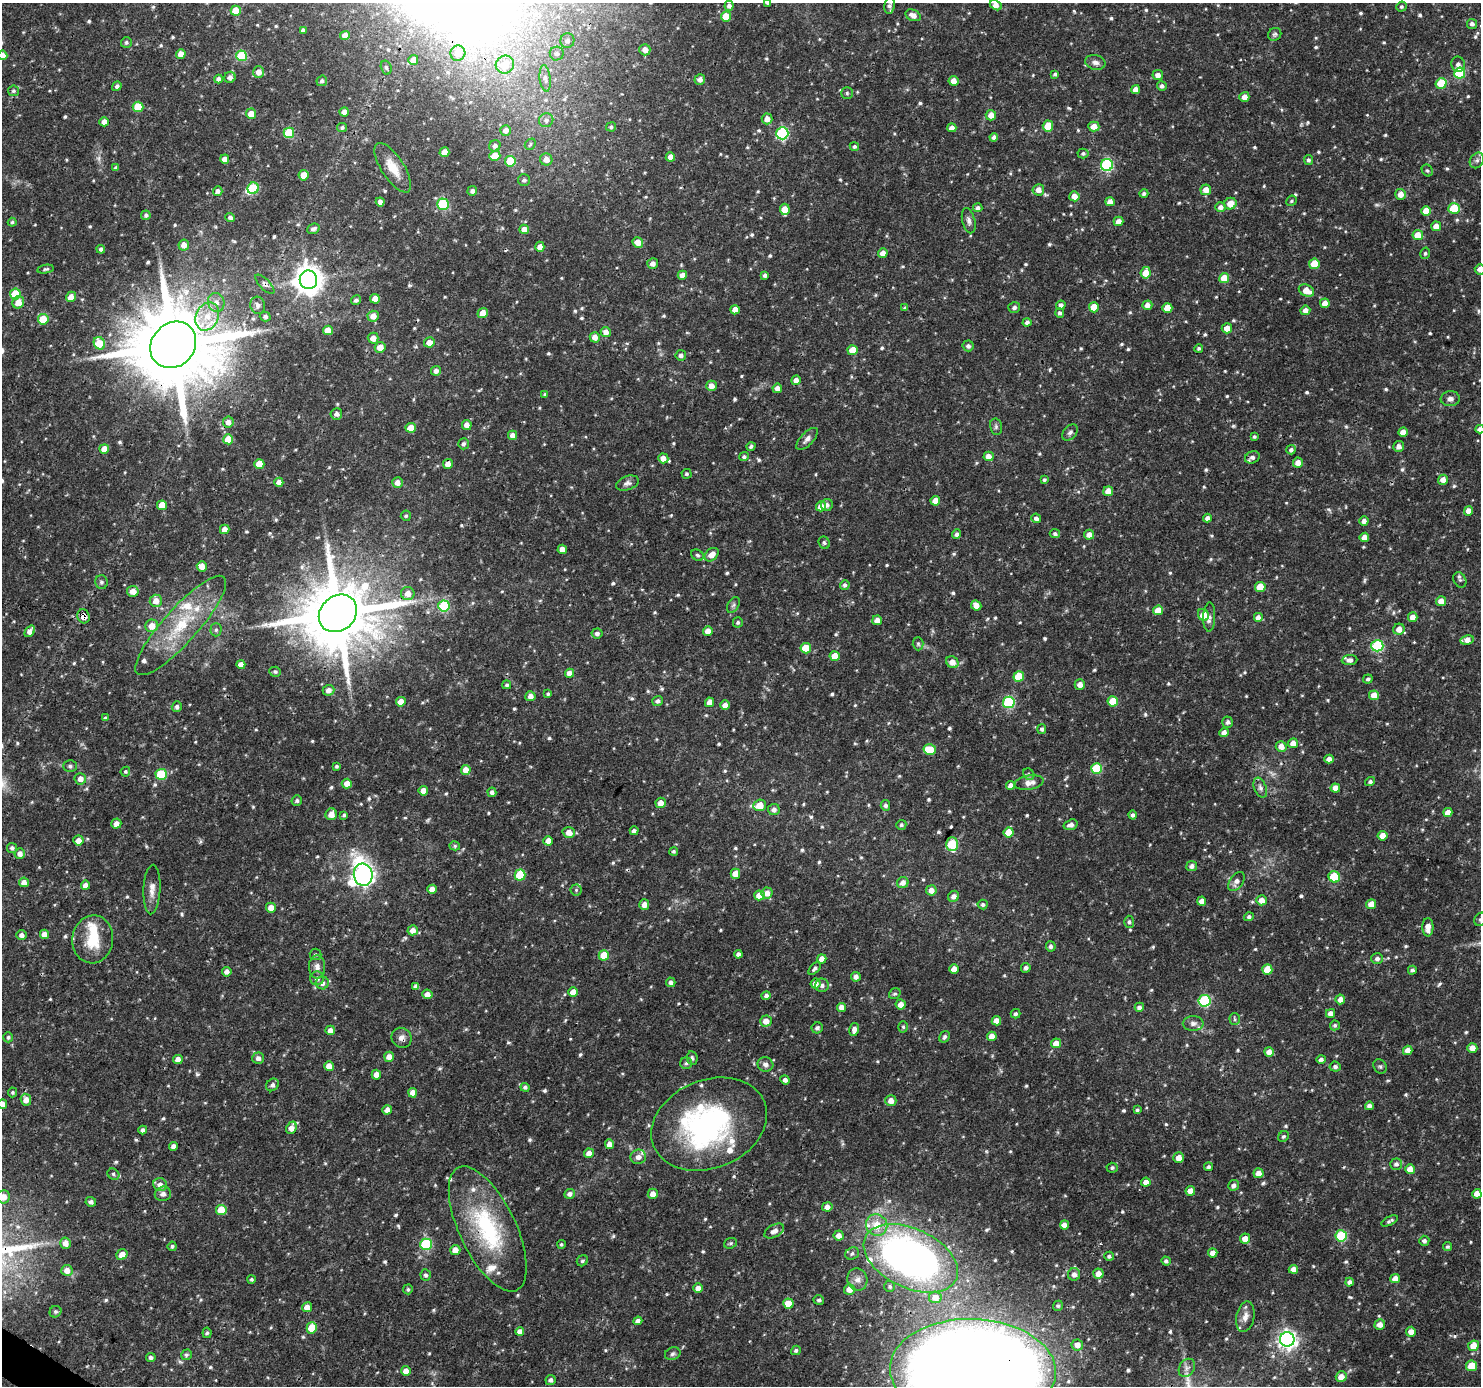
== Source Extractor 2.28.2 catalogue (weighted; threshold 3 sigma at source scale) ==
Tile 7 of 4 x 4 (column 3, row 2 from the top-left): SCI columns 2961-4439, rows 2958-4341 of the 5923 x 5981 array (HDU 1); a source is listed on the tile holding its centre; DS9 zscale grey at full resolution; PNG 1483 x 1388 px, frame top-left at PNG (2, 3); each listed source drawn as its Kron ellipse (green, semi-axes under 4 px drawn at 4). Shown black and unused: <1% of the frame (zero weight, under 3 of 4 exposures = <1% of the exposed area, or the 3 px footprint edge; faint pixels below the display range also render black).
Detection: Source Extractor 2.28.2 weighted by HDU 2 'WHT'; one run over the whole footprint, this tile lists its part. Background 0.0337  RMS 0.0023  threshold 0.0102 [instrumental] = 3 sigma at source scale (4.5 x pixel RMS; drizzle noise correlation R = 1.50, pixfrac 1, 0.0396/0.0396 arcsec/px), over >= 5 px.
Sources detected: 812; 3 too faint to see at this stretch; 2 inside a brighter object's white glare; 3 cosmic-ray / hot-pixel residue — neither listed nor drawn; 16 inside a brighter listed object's ellipse — not listed separately; of the other 788, all 500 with FLUX_AUTO >= 0.399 (the completeness limit of this list) listed and drawn (288 fainter detections not listed), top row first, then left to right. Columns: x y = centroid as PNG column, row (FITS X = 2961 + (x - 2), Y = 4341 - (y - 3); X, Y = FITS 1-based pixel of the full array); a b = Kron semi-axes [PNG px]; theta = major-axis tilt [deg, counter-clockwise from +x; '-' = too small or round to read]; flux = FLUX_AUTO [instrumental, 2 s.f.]
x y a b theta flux
767 3 4 3 - 0.48
890 5 8 5 81 0.83
996 5 6 4 -29 1.6
729 6 4 4 - 0.91
1401 7 5 5 - 0.42
236 11 5 5 - 4.2
913 15 8 5 -24 1.5
726 16 5 5 - 4.1
1472 24 5 5 - 0.78
303 30 4 4 - 0.54
1275 34 7 6 - 0.5
345 36 5 4 - 2
567 41 7 7 - 0.96
126 42 5 5 - 0.47
645 50 6 5 - 1.4
458 53 7 7 - 2.5
557 53 7 7 - 0.82
181 54 5 4 - 1.9
3 55 5 4 - 1.6
241 56 5 5 - 14
413 60 5 5 - 2
1095 62 10 7 -16 1.1
1458 64 8 7 - 0.82
505 65 9 8 - 3.6
386 67 7 5 -73 0.45
258 72 6 5 - 1.8
1460 73 5 5 - 14
1055 74 4 3 - 0.47
1158 75 5 5 - 1.2
230 77 6 5 - 1
545 78 13 5 -83 0.98
219 79 4 4 - 0.8
700 79 5 5 - 1.1
322 81 5 5 - 0.65
953 81 5 5 - 1.9
1441 83 5 5 - 7.7
117 86 5 4 - 0.6
1162 86 5 4 - 0.68
1136 90 4 4 - 1.7
13 91 5 5 - 0.42
847 93 5 5 - 0.42
1244 97 5 5 - 1.6
138 107 5 5 - 7.7
344 112 5 4 - 1.3
251 114 5 5 - 2.4
991 115 5 5 - 1.9
767 119 5 5 - 1.6
546 120 7 7 - 0.83
104 122 4 4 - 1.7
1048 126 5 5 - 5
1094 126 5 5 - 2
611 127 5 4 - 0.45
342 128 5 4 - 0.48
952 128 4 4 - 1.4
506 130 5 5 - 1.4
289 133 5 5 - 10
782 133 6 6 - 28
994 137 4 4 - 0.81
530 144 6 5 - 0.41
495 146 6 5 - 0.78
854 147 5 4 - 0.5
444 152 5 4 - 2.9
1083 153 5 5 - 0.51
495 156 5 5 - 4.4
670 157 5 4 - 1.7
225 159 4 4 - 1.7
546 159 6 6 - 1.9
1308 160 5 4 - 0.48
1477 160 8 6 57 0.65
510 161 5 5 - 7.5
1107 165 6 6 - 26
116 168 4 4 - 0.65
393 168 28 11 -57 4.2
1427 170 6 5 - 0.41
304 175 5 5 - 2.9
524 180 6 6 - 0.7
253 188 6 5 - 12
1038 190 6 5 - 1.5
1206 190 5 5 - 2
218 191 5 4 - 0.89
472 191 5 4 - 0.86
1144 194 4 4 - 0.53
1400 194 5 5 - 1.9
1074 196 5 5 - 2
1291 201 5 5 - 0.42
380 202 4 4 - 0.82
1110 202 5 4 - 1.6
443 204 6 5 - 15
1230 204 6 6 - 2.6
1220 207 5 5 - 0.96
978 208 4 4 - 0.68
785 209 6 5 - 3.4
1454 209 6 5 - 8.2
1426 211 5 5 - 3.5
146 215 5 4 - 0.59
230 217 5 4 - 0.78
969 221 13 6 -76 1
1118 221 5 4 - 1.7
12 222 4 4 - 0.41
1436 226 5 5 - 2
313 229 6 5 - 0.85
524 229 5 4 - 1.9
1418 235 5 5 - 3.9
638 242 5 5 - 2.2
184 245 5 5 - 1.8
540 247 5 4 - 1.8
101 249 4 4 - 0.6
883 253 5 4 - 1.8
1425 253 6 4 74 0.42
653 264 5 5 - 1.2
1314 264 5 5 - 5.4
46 269 8 4 10 0.41
1480 269 5 5 - 1.4
1146 273 6 5 - 3.8
682 275 5 4 - 1.8
765 275 4 4 - 0.75
1224 278 5 5 - 4.2
308 280 9 8 - 320
265 284 12 5 -46 0.79
1306 290 8 5 -26 3
15 294 5 5 - 8.5
71 297 5 5 - 2
375 299 5 5 - 2.9
356 300 5 4 - 0.62
18 302 6 5 - 2.3
216 302 9 8 - 1.6
1325 303 5 5 - 1.9
258 305 9 7 -73 1.1
1061 305 5 4 - 0.88
1147 305 5 4 - 1.4
1094 307 5 5 - 3.5
905 308 4 3 - 0.49
1014 308 6 5 - 0.72
1167 308 5 5 - 3.2
735 310 4 4 - 1.9
1305 310 5 5 - 1.4
483 313 5 4 - 2.7
1060 313 4 4 - 0.62
373 316 5 5 - 1.9
207 317 14 11 64 4
265 317 5 4 - 0.62
43 319 5 5 - 6
1027 322 4 4 - 0.62
1227 328 5 5 - 2.1
328 330 5 4 - 3.3
606 332 5 5 - 1.5
595 337 5 5 - 1.7
373 338 5 5 - 2
429 342 5 5 - 2
99 343 6 5 - 5.2
173 345 24 21 49 3500
968 346 5 5 - 0.79
380 347 5 5 - 2.6
1199 348 4 4 - 0.42
853 350 5 5 - 5
681 355 5 5 - 0.78
436 371 5 5 - 0.99
796 380 5 4 - 1.4
711 386 5 5 - 1.8
777 388 5 4 - 1.3
545 394 4 3 - 0.48
1450 399 9 7 7 1
336 414 6 5 - 1
228 422 5 5 - 1.3
467 425 5 5 - 1.5
996 427 8 6 -77 0.58
411 428 5 5 - 3.8
1480 429 4 4 - 0.9
1070 432 9 6 47 0.72
1403 432 5 4 - 1.9
513 435 4 4 - 1.8
1254 437 4 3 - 0.41
228 439 5 5 - 4.2
807 439 14 6 46 1.2
463 444 5 5 - 0.68
751 446 4 4 - 0.52
1399 446 5 5 - 1.1
104 449 5 5 - 2.4
1291 450 5 4 - 0.61
988 456 5 5 - 1.7
744 457 5 4 - 0.49
1252 457 7 6 - 0.94
663 458 5 5 - 1.8
1298 463 5 5 - 1.8
259 464 5 5 - 3.5
448 464 5 5 - 1.9
686 474 5 5 - 0.41
1044 480 4 3 - 0.41
1443 480 5 5 - 1.7
279 482 4 4 - 1.5
397 483 5 5 - 1.4
627 483 12 7 18 0.98
1108 491 5 5 - 2.4
935 501 5 4 - 2.6
162 505 5 5 - 3.3
827 505 6 6 - 0.89
821 506 5 5 - 2.4
1468 511 5 4 - 1.8
406 516 5 5 - 0.43
1036 518 5 4 - 0.84
1207 518 4 4 - 0.94
1364 521 4 4 - 1
225 529 5 4 - 1.8
956 534 5 4 - 0.75
1055 534 5 4 - 0.58
1089 535 5 5 - 1.5
1364 537 5 4 - 1.9
824 543 6 5 - 0.47
562 549 5 4 - 1.8
697 555 7 5 -31 0.44
712 555 8 5 43 1.9
202 566 5 5 - 1.9
1460 580 8 6 -62 0.62
101 582 7 6 - 0.61
845 585 5 5 - 0.66
1260 587 5 5 - 4.8
133 591 6 5 - 2.1
408 593 7 6 - 1.9
156 601 6 6 - 2
1441 601 5 5 - 1.9
733 605 8 5 60 0.58
976 605 5 5 - 1.8
444 606 5 5 - 17
1158 610 5 5 - 3.6
338 613 20 17 41 2400
1203 615 6 5 - 4.3
84 616 7 6 - 2.2
1209 617 15 6 88 1.1
1413 617 5 4 - 2
1258 618 5 5 - 1.3
877 620 5 5 - 1.9
738 622 5 5 - 0.48
181 625 65 17 48 15
152 626 6 6 - 2.6
1399 629 6 5 - 1.9
216 630 6 5 - 0.49
30 631 6 4 52 1.6
708 631 5 5 - 2
597 633 5 5 - 0.82
1467 640 7 4 12 1.8
918 644 6 5 - 0.41
1377 646 6 5 - 20
806 648 5 5 - 6.4
835 656 5 5 - 3.7
1350 660 8 5 5 0.98
952 662 6 5 - 2.2
241 665 4 4 - 1.9
275 672 6 5 - 0.46
569 673 4 4 - 1.9
1019 677 5 5 - 8.2
1368 679 5 4 - 0.6
507 685 4 4 - 0.44
1080 685 5 5 - 1.7
328 690 6 5 - 1.3
548 694 3 3 - 0.41
1374 695 5 5 - 2.6
530 696 5 5 - 1.4
658 701 5 5 - 0.79
1113 701 5 5 - 7.7
401 702 5 4 - 2.4
709 702 5 4 - 1.8
1009 702 6 6 - 24
725 705 5 4 - 1.5
177 707 5 5 - 0.65
105 718 4 4 - 0.41
1228 722 5 5 - 0.7
1042 729 5 4 - 0.61
1224 733 4 4 - 1.8
1293 743 5 5 - 1.7
1281 746 5 5 - 1.8
930 750 6 5 - 7.1
1329 759 5 4 - 1.4
70 766 6 6 - 0.5
336 766 4 4 - 0.41
1096 769 5 5 - 13
466 770 5 5 - 2.6
125 772 5 4 - 0.4
161 774 5 5 - 13
1029 774 6 5 - 0.44
80 779 6 5 - 1.6
1370 782 5 4 - 0.52
1029 783 14 7 8 1.6
347 784 5 5 - 2.2
1010 785 4 4 - 1.2
1260 788 10 6 -69 0.84
1335 788 5 4 - 2
423 791 5 4 - 1.7
492 792 4 4 - 0.76
297 801 5 5 - 0.48
661 803 5 5 - 1.8
760 805 6 5 - 3.5
885 805 5 5 - 0.67
774 809 6 5 - 1.1
1448 812 4 4 - 1.8
331 814 6 5 - 2
344 815 4 3 - 0.47
1133 815 4 4 - 0.61
116 824 5 5 - 1.6
901 825 5 5 - 0.48
1071 825 7 5 18 1.1
634 831 4 4 - 0.9
569 832 6 5 - 2.1
1009 832 5 5 - 4.4
1383 836 5 4 - 2.6
78 840 5 5 - 1.8
548 841 4 4 - 1.9
952 844 7 6 - 13
455 846 5 4 - 0.41
12 848 5 5 - 0.67
674 851 4 4 - 0.41
20 854 5 5 - 1.4
1192 866 5 5 - 0.93
735 874 5 5 - 3.1
363 875 11 9 -82 140
520 875 5 5 - 10
1334 877 6 5 - 9.4
1236 881 11 6 55 1.3
24 882 5 5 - 1.7
903 883 6 5 - 1.5
86 885 4 4 - 1.7
152 889 25 8 87 2.2
432 889 5 4 - 1.7
576 890 5 5 - 0.42
931 890 5 5 - 1.8
767 893 5 5 - 1.8
759 895 5 5 - 3.2
954 896 6 5 - 1.3
1261 900 5 5 - 2
1202 901 4 4 - 1.8
1371 904 5 5 - 2.2
644 905 5 5 - 1.9
983 905 5 5 - 0.54
271 908 5 5 - 2.1
1249 917 5 4 - 0.54
1480 919 7 5 51 0.44
1129 922 6 5 - 0.51
1428 927 9 5 -90 2.1
413 930 5 5 - 1.8
44 934 4 4 - 1.8
22 935 5 5 - 1
93 939 24 20 82 7.6
1051 946 5 5 - 0.69
315 954 6 6 - 0.4
738 954 4 4 - 0.84
604 955 5 5 - 5.7
1377 958 6 5 - 0.75
822 959 4 4 - 2.1
317 967 11 8 -89 1.4
815 968 8 4 44 0.66
1026 968 5 5 - 0.72
954 969 5 4 - 2.1
1267 969 5 5 - 4.7
1412 970 4 4 - 0.54
227 972 5 4 - 1.2
856 977 5 4 - 1.1
317 978 7 7 - 0.94
671 982 4 4 - 0.73
322 983 6 6 - 1.1
815 984 5 5 - 1.8
822 985 7 6 - 0.71
416 986 4 4 - 0.97
573 992 5 4 - 2.6
427 994 5 5 - 1.7
895 994 6 5 - 0.45
766 996 5 4 - 0.84
1340 999 5 5 - 1.5
1204 1001 6 6 - 22
901 1004 5 5 - 2.1
842 1007 4 4 - 1.9
1139 1007 4 4 - 0.79
1330 1013 4 4 - 1.4
1015 1014 5 4 - 0.46
1235 1019 6 5 - 0.43
766 1021 5 5 - 2.1
996 1021 5 4 - 2
1193 1023 10 7 0 1.1
1335 1025 5 5 - 0.47
903 1027 6 5 - 0.41
817 1028 5 5 - 0.74
854 1029 7 4 78 1.2
330 1030 5 4 - 1.3
992 1036 5 4 - 1.9
8 1037 5 5 - 0.47
945 1037 6 4 59 0.57
402 1038 10 9 - 1.2
1056 1043 5 5 - 2.4
1472 1048 5 4 - 2.1
1408 1050 5 4 - 1.9
1269 1052 5 5 - 1.8
389 1057 5 5 - 1.9
258 1058 6 5 - 1
692 1058 7 5 -82 0.55
1321 1059 4 4 - 0.71
178 1060 5 4 - 1.8
686 1063 6 6 - 0.54
765 1064 8 7 - 0.98
329 1066 5 4 - 2.3
1380 1066 7 6 - 0.46
1335 1067 5 5 - 0.69
376 1075 5 4 - 1.3
785 1080 5 4 - 1.1
272 1085 7 5 46 0.8
525 1087 4 4 - 0.6
13 1092 5 5 - 0.41
413 1093 5 4 - 1.9
26 1100 6 5 - 1.7
891 1101 5 5 - 1.8
2 1104 5 4 - 1.9
1369 1106 4 4 - 0.97
387 1110 5 4 - 1.3
1137 1110 4 3 - 0.44
709 1124 60 44 22 50
291 1128 6 5 - 1.8
143 1130 4 4 - 0.75
1284 1136 6 5 - 0.46
609 1144 5 4 - 1.8
174 1146 4 4 - 1.2
589 1153 5 4 - 1.9
638 1157 8 7 - 1.4
1179 1158 5 5 - 2
1396 1164 6 5 - 0.73
1208 1167 4 4 - 0.54
1112 1168 5 5 - 0.51
1410 1169 5 5 - 2.8
1258 1173 5 5 - 1.9
113 1174 6 5 - 0.53
1146 1182 5 4 - 2
160 1185 7 6 - 1.7
1234 1185 5 5 - 0.94
1190 1191 5 4 - 1.9
163 1194 8 7 - 1
569 1194 5 5 - 0.9
653 1194 5 5 - 1.8
1477 1194 4 4 - 1.9
4 1197 6 6 - 2
91 1202 5 4 - 0.84
827 1207 5 4 - 1.4
221 1210 5 5 - 5.7
1390 1221 9 4 27 0.6
877 1225 11 10 - 4.1
1064 1225 4 4 - 1.4
488 1229 68 28 -64 25
774 1231 11 6 29 1.4
839 1236 5 5 - 1.8
1341 1236 5 5 - 16
1245 1238 5 5 - 1.9
1424 1241 5 5 - 0.68
65 1243 5 5 - 1.8
730 1243 7 5 20 0.46
426 1244 6 5 - 19
561 1244 4 4 - 0.42
172 1246 4 4 - 0.49
1447 1247 5 4 - 0.44
455 1250 5 5 - 2.2
1213 1253 4 4 - 1.8
852 1254 7 6 - 0.57
122 1255 6 5 - 2.4
1109 1256 5 4 - 0.56
911 1258 50 29 -25 130
582 1261 6 5 - 0.49
1166 1261 5 4 - 0.65
1293 1269 4 4 - 1.7
67 1270 5 5 - 1.8
1074 1274 6 6 - 1.3
1098 1274 5 5 - 2
426 1275 6 5 - 0.57
252 1279 4 4 - 0.41
857 1279 11 10 - 1.4
1395 1279 5 4 - 1.8
1349 1282 4 4 - 0.81
890 1286 5 5 - 0.42
698 1288 4 4 - 2
408 1289 5 5 - 0.48
849 1289 5 5 - 2.1
935 1297 6 6 - 1.9
819 1300 5 5 - 0.6
788 1304 5 5 - 4.2
1058 1306 5 4 - 0.46
307 1307 5 5 - 1.8
55 1312 6 5 - 0.51
1245 1317 15 9 78 1.9
638 1321 4 4 - 1.2
1380 1325 5 5 - 1.5
312 1328 6 5 - 5.8
520 1332 4 4 - 1.7
1411 1332 5 5 - 1.8
207 1333 5 4 - 0.45
1287 1339 7 7 - 110
1077 1345 6 5 - 1.6
1473 1346 5 5 - 3.4
796 1350 5 4 - 0.57
673 1354 8 6 21 0.59
186 1355 6 5 - 0.47
151 1358 4 4 - 0.71
1471 1366 5 5 - 4.9
1187 1368 10 7 56 0.95
973 1370 83 51 -2 820
406 1371 5 5 - 1.7
1341 1377 5 5 - 2.1
551 1380 5 5 - 0.71
Overlapping masked pixels (flux is a lower limit): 10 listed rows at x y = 265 284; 173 345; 1252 457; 338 613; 84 616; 1202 901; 402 1038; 488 1229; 911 1258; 973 1370
Isophote crosses this tile's border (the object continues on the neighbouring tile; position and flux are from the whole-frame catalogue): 10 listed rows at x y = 767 3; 890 5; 996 5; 3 55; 1480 269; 1480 429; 1480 919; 2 1104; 4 1197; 973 1370